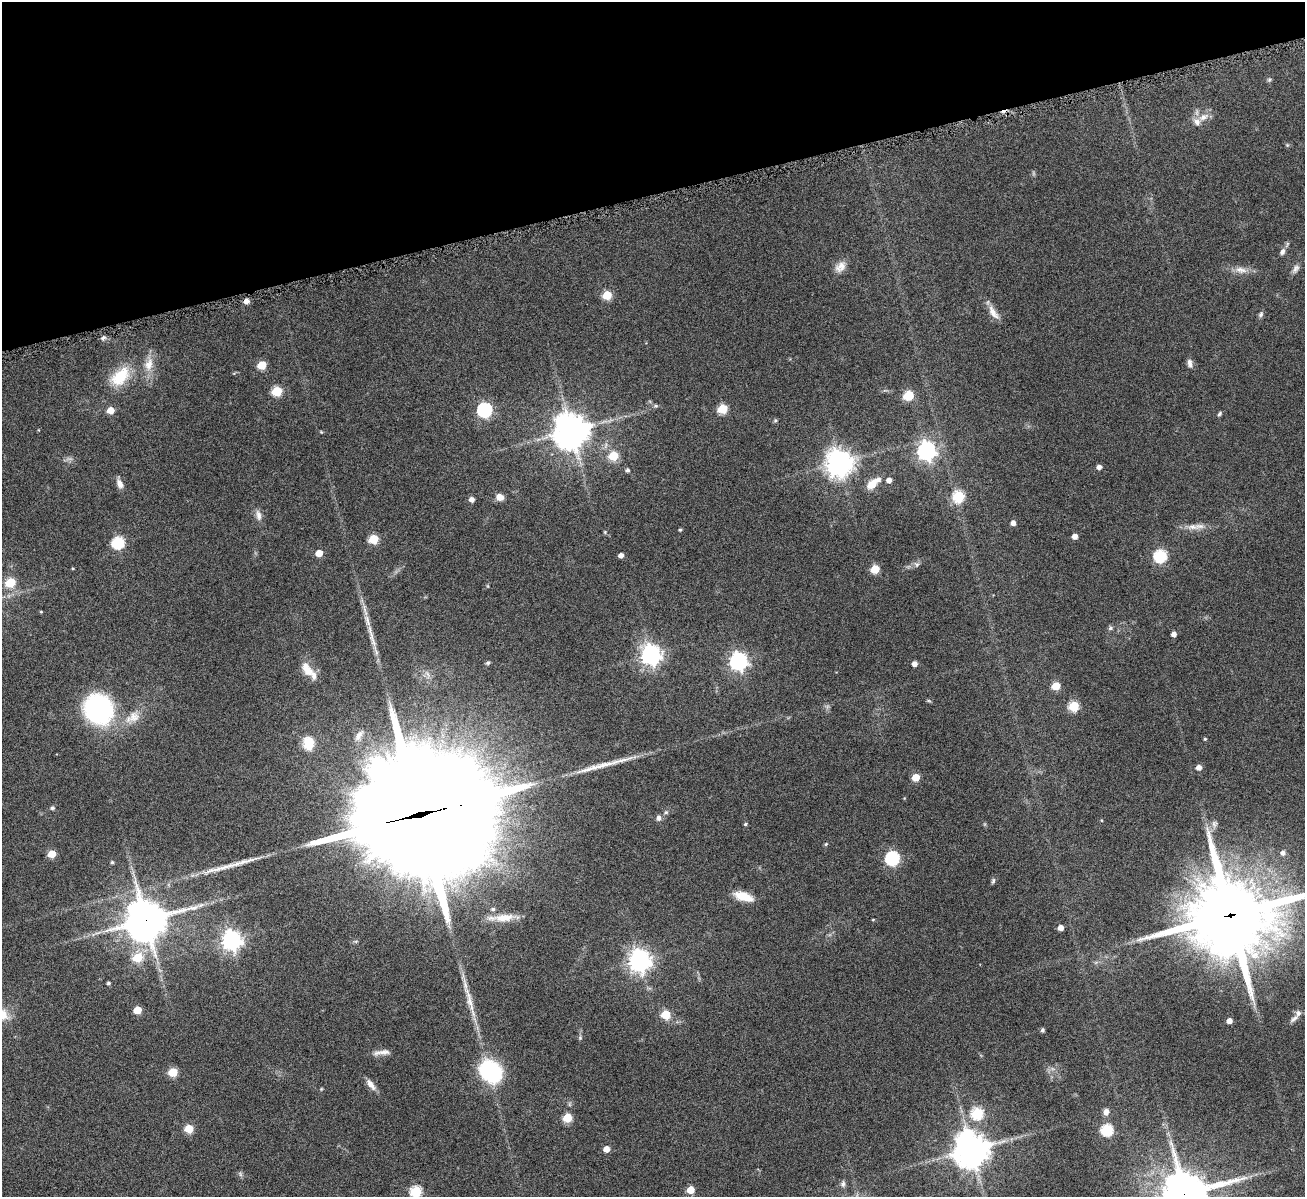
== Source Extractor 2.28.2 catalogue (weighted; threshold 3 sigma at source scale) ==
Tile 3 of 4 x 4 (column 3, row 1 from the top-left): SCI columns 2614-3916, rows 3860-5054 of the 5223 x 5210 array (HDU 1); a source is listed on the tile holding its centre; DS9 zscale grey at full resolution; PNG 1307 x 1199 px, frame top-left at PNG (2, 2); no overlay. Shown black and unused: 16% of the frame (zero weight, under 4 of 8 exposures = <1% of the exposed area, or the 3 px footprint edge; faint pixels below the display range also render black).
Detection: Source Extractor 2.28.2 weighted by HDU 2 'WHT'; one run over the whole footprint, this tile lists its part. Background 0.108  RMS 0.0052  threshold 0.0211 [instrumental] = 3 sigma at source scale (4.09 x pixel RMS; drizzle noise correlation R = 1.36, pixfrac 0.8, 0.05/0.05 arcsec/px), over >= 5 px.
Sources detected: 125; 1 too faint to see at this stretch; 2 cosmic-ray / hot-pixel residue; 2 long thin detections or spike segments (spike, bleed or trail) — not listed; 5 inside a brighter listed object's ellipse — not listed separately; the other 115 listed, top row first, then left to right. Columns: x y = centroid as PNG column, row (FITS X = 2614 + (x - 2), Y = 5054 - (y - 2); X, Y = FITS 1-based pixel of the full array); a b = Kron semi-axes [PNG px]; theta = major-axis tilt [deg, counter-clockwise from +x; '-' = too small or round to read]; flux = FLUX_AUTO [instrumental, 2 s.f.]
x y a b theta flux
1269 79 6 4 1 0.69
1203 117 13 8 31 3.8
1287 145 5 5 - 0.58
1282 252 9 6 61 1.8
840 267 16 10 42 4
1296 268 11 7 63 2
1241 270 17 8 -14 3.9
607 295 6 5 - 16
993 312 21 8 -57 4.4
1261 314 8 6 70 1.1
103 338 6 4 45 0.92
1190 363 12 6 -80 2
149 364 20 12 74 6.4
262 365 6 5 - 15
120 377 29 17 45 15
277 391 6 5 - 23
909 395 10 9 - 8.4
656 406 6 4 -42 0.69
723 409 6 5 - 20
111 410 5 5 - 6.8
485 410 7 6 - 86
1220 414 6 4 52 0.82
571 431 11 11 - 900
926 450 7 7 - 210
613 456 6 5 - 18
839 463 9 8 - 560
1099 467 5 4 - 2.2
628 470 4 4 - 1.1
889 480 5 4 - 3
120 484 12 7 -63 2.8
872 484 14 9 42 6.1
959 496 6 6 - 32
500 497 8 7 - 3.4
472 499 5 5 - 2.5
258 515 15 7 -77 2.6
1013 523 4 4 - 2.6
1192 527 16 7 -6 3.6
680 530 4 3 - 0.65
1075 536 4 4 - 3.3
374 539 6 5 - 20
118 542 6 6 - 48
319 553 5 5 - 7.8
621 555 4 4 - 2.3
1160 556 6 6 - 53
917 564 8 4 0 1.1
875 569 5 5 - 15
10 582 6 5 - 21
41 612 4 3 - 0.4
367 620 20 6 -72 4
1110 628 7 5 23 0.91
1174 634 4 4 - 2.5
651 655 7 7 - 270
739 661 7 7 - 180
488 663 5 4 - 1
915 664 4 4 - 2.7
307 669 22 11 -58 6.4
1056 686 5 5 - 13
929 701 6 4 -18 0.59
1074 706 6 5 - 26
98 709 18 16 -53 120
133 717 24 14 29 8.3
359 735 15 7 54 3
1205 739 3 3 - 0.57
308 743 18 14 -84 8
1199 767 5 5 - 2.9
916 777 5 5 - 11
52 808 5 5 - 1
666 812 6 5 - 0.76
417 815 58 34 12 23000
659 818 7 6 - 1.6
1101 820 4 3 - 0.43
745 824 5 4 - 0.62
1214 824 9 7 65 2
826 844 5 4 - 0.63
1283 853 6 5 - 1.8
52 854 5 5 - 10
471 857 10 9 - 190
892 858 6 6 - 76
112 862 4 4 - 0.64
993 881 8 5 71 0.86
743 896 20 8 -19 8.3
201 905 9 4 22 1.5
493 909 5 5 - 0.93
1230 915 28 25 7 5100
504 918 26 10 5 8.5
145 920 14 13 - 1300
873 920 5 3 - 0.4
1061 928 5 4 - 3.1
232 940 7 7 - 250
138 958 6 6 - 16
640 960 8 8 - 340
108 983 4 4 - 0.81
469 1000 51 7 -74 9.4
137 1010 5 5 - 9.9
666 1014 5 5 - 17
1294 1019 15 5 39 2.2
1229 1021 4 4 - 3.2
1042 1030 5 4 - 0.8
580 1038 5 4 - 0.6
382 1052 23 6 6 3
173 1072 5 5 - 17
491 1072 17 13 -42 61
371 1084 17 7 -53 3.1
321 1089 5 3 - 0.42
1106 1112 8 7 - 2.3
977 1113 6 6 - 40
567 1118 5 5 - 18
189 1129 5 5 - 15
1107 1130 6 6 - 44
606 1149 5 5 - 5.1
971 1150 11 10 - 990
843 1184 9 6 81 1.4
690 1190 5 5 - 8.7
416 1192 6 6 - 37
1185 1194 15 14 - 1900
Overlapping masked pixels (flux is a lower limit): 4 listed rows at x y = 417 815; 1230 915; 145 920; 1185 1194
Isophote crosses this tile's border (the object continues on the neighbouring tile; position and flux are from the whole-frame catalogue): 3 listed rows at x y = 1230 915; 416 1192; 1185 1194